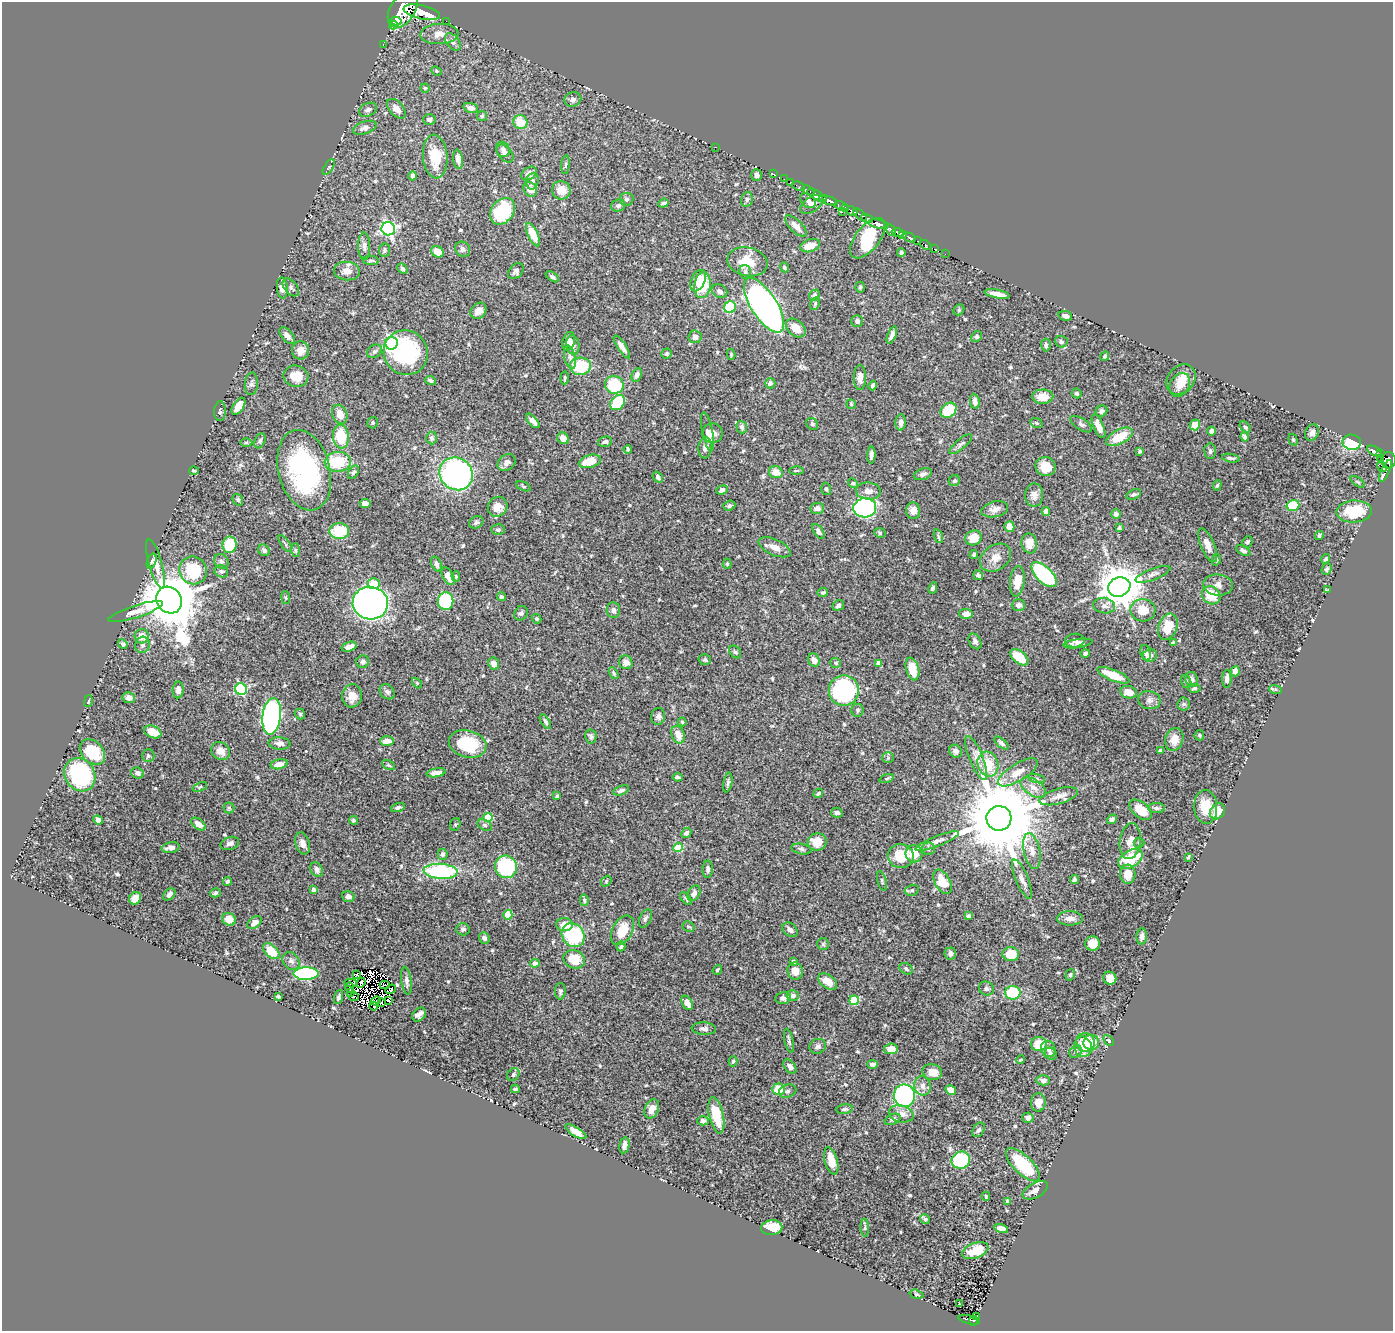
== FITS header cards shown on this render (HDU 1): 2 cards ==
NAXIS1  =                 1391
NAXIS2  =                 1329

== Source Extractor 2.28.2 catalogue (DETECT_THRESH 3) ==
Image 1391 x 1329 px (HDU 1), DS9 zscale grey, 1 PNG px = 1 image px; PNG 1395 x 1333 px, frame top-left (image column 1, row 1329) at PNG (2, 2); each listed source drawn as its Kron ellipse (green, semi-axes under 4 px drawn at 4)
Background 0.55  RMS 0.019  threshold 0.0559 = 3 sigma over >= 5 px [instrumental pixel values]
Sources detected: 603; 6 with non-positive FLUX_AUTO (blend fragments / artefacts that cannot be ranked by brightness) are neither listed nor drawn; of the other 597, the 500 brightest by FLUX_AUTO listed and drawn (97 fainter detections omitted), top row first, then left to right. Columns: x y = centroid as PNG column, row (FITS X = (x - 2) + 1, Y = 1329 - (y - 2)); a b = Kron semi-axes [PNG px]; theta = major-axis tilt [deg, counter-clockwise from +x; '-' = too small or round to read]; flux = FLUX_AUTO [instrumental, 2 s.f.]
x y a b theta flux
403 10 20 12 58 4700
422 12 18 7 -13 3000
396 21 5 2 - 310
446 21 2 2 - 7.9
393 25 4 3 - 310
439 34 19 10 2 14
453 42 10 6 -51 4.6
383 44 2 2 - 8.7
436 71 5 4 - 1.6
425 88 4 4 - 1.9
573 100 8 7 - 4.6
471 108 8 5 -17 4.9
396 109 12 7 -48 7.9
368 110 9 6 26 4.9
482 116 5 5 - 1.6
429 120 6 5 - 3.2
520 122 7 6 - 24
365 128 12 6 18 5.4
715 147 3 2 - 250
503 149 8 6 -66 3.8
505 154 10 6 -49 4.9
435 157 22 12 -85 33
458 159 10 5 -81 7.9
565 165 9 4 84 2.2
329 167 9 3 58 1.8
529 173 8 6 34 6.2
773 174 3 2 - 23
757 175 6 5 - 3.6
413 176 4 4 - 2.6
784 179 2 2 - 7.5
532 181 8 6 78 4.3
790 182 2 2 - 14
799 186 6 3 -24 24
530 189 8 6 -56 10
561 190 9 9 - 14
808 190 6 2 -32 45
817 195 11 4 -27 1200
627 199 7 6 - 3.3
747 199 7 5 77 3.3
808 200 9 6 -43 5.4
828 200 10 4 -18 910
663 203 5 3 - 2.9
812 204 13 7 33 7.2
618 205 7 6 - 3.9
841 206 7 4 -19 110
845 208 4 3 - 79
502 211 14 11 53 69
852 211 6 3 -29 300
842 212 3 2 - 26
860 215 8 4 -39 320
867 218 6 3 -13 210
879 224 10 4 -14 1100
796 226 14 6 -44 9.9
388 229 7 6 - 250
891 230 6 3 -60 400
898 233 6 4 -24 500
902 234 3 3 - 180
533 235 13 5 -65 22
868 238 24 12 51 9.5
909 238 6 3 -25 240
917 241 3 2 - 52
925 245 6 3 -36 55
364 246 14 6 -88 5.4
810 246 10 6 19 19
463 249 8 7 - 3.8
934 249 2 2 - 10
384 250 7 5 82 2.3
437 252 6 5 - 16
901 253 4 3 - 3.3
945 254 2 2 - 8.2
371 260 8 4 -3 2.9
747 262 20 14 -12 30
784 267 5 4 - 2
402 269 5 4 - 2.2
347 271 13 9 -7 11
516 271 9 6 46 4.2
745 272 7 5 -72 3.9
552 277 7 4 -34 2.6
698 281 11 7 66 15
703 285 13 8 84 41
291 287 10 6 -50 3.6
860 287 5 4 - 2
282 288 10 5 -85 8.9
719 291 8 6 -31 5.1
997 294 13 4 -11 10
814 295 6 5 - 3.5
815 304 7 4 64 2
764 305 31 13 -57 590
730 307 6 5 - 65
959 310 6 5 - 2
478 311 9 7 47 9.1
1065 316 7 5 -12 3.8
857 321 6 6 - 4.2
796 328 11 7 -40 16
892 335 9 4 67 4.9
287 336 10 5 -48 6
695 337 6 6 - 4.3
977 337 6 5 - 2.5
569 341 9 6 73 5.4
1061 342 6 5 - 2.9
391 343 6 6 - 200
573 345 10 6 -79 6.2
1046 345 6 5 - 2.9
622 347 13 4 -56 6.8
301 350 9 8 - 10
375 351 8 6 31 3.2
406 353 22 22 - 120
666 353 5 5 - 1.8
731 354 5 4 - 1.7
1105 356 5 4 - 2.6
570 357 12 5 -76 5.1
580 366 10 9 - 53
637 375 7 5 65 4.9
296 376 12 10 -13 19
565 378 6 3 85 1.8
860 378 12 6 89 7.3
1181 379 16 13 48 18
431 380 6 4 -22 2.6
770 383 5 5 - 3.6
251 384 11 6 85 4.3
614 385 9 8 - 57
1180 385 12 9 60 11
873 386 5 3 - 3
1077 393 5 4 - 2.5
1043 397 10 7 0 16
975 401 8 4 -82 5.3
618 403 8 6 47 69
851 404 5 4 - 1.6
238 406 9 5 56 11
948 410 9 6 38 46
220 411 10 5 87 2.9
1101 411 6 5 - 3.4
340 414 10 7 -68 13
533 421 9 4 -48 6.6
901 422 8 5 87 5.8
373 423 6 5 - 1.9
1036 423 6 4 -22 1.9
812 424 6 5 - 3.1
1081 424 12 5 -33 3.6
1195 425 5 5 - 15
1098 426 13 5 -67 10
742 427 6 5 - 3.5
1245 427 6 4 -44 2.2
1211 431 4 4 - 4.9
708 432 20 5 -78 6.3
713 433 10 10 - 10
1312 433 8 6 60 5.2
341 437 12 8 -84 46
1119 437 14 7 28 27
1245 437 4 3 - 2.5
431 438 6 5 - 2.9
563 438 6 5 - 12
1293 440 6 4 -71 2
260 441 8 5 66 2.5
605 442 7 5 13 3.5
1352 442 9 7 -8 68
246 443 6 4 1 1.8
961 444 14 5 40 3.6
705 448 10 6 85 7.2
628 449 4 3 - 2.2
1140 451 3 3 - 2.2
1210 451 8 5 -86 3
1374 451 8 3 -29 170
1380 454 3 3 - 130
871 455 8 3 88 4.1
1231 458 9 4 -9 2.8
1380 458 3 2 - 23
1388 460 8 7 - 440
590 461 11 6 15 24
338 462 13 10 4 49
507 462 10 7 41 6.8
1382 466 5 4 - 91
1046 467 10 9 - 21
304 470 41 26 -76 190
194 471 5 3 - 1.8
796 471 7 3 0 1.6
1385 471 12 4 65 74
353 472 7 4 58 3
776 472 7 6 - 14
456 474 17 16 - 330
923 474 9 5 19 4
658 477 6 4 -51 3.6
954 481 6 5 - 2.3
1358 482 8 4 -35 1.9
853 483 5 4 - 1.6
1217 485 5 4 - 1.9
523 486 8 4 -27 1.9
826 489 6 4 -73 2.1
722 490 6 4 23 4.8
868 491 12 8 -5 8.8
1134 494 8 4 22 2.7
1034 495 11 9 89 7.8
238 500 6 5 - 2.1
365 503 5 4 - 8.5
1293 505 6 5 - 40
729 506 6 4 22 3
498 507 10 9 - 15
817 508 7 5 9 6
865 508 11 9 6 290
995 509 13 7 12 7.9
913 511 8 7 - 7.9
1046 511 4 4 - 6.9
1354 511 18 11 2 48
1116 514 5 5 - 4.4
476 522 7 6 - 3.1
1009 527 5 5 - 12
1119 528 4 3 - 1.7
498 530 6 5 - 2.9
339 531 10 8 -2 41
818 531 8 4 -57 5.3
880 533 6 5 - 1.9
1319 535 5 4 - 2.1
938 536 7 4 -71 2.2
973 538 8 7 - 16
1247 542 6 5 - 1.9
1029 543 10 8 -80 14
285 544 10 2 -55 1.8
230 545 8 7 - 48
1208 545 18 7 -67 12
774 547 17 8 -24 11
264 550 6 5 - 3.3
295 550 7 4 -89 2.3
1243 551 8 4 -29 2.9
974 554 4 4 - 2.3
995 558 17 12 34 14
1326 559 5 4 - 2.1
1216 560 6 3 77 1.7
152 561 8 4 72 2.2
221 561 8 7 - 3.8
156 564 25 6 -74 11
436 564 8 5 -69 4
727 564 5 4 - 1.7
1326 569 6 5 - 2.9
193 570 14 13 - 57
221 571 7 6 - 2.9
1153 574 18 5 21 5.7
978 575 5 4 - 4.2
1044 575 16 8 -44 98
448 576 9 5 -63 8.8
456 576 5 4 - 1.7
1017 581 15 7 83 17
374 584 6 5 - 22
1218 585 15 10 -5 9.6
1119 587 11 9 21 4000
933 588 6 4 63 2.7
1328 590 4 3 - 1.6
823 592 5 4 - 2
1211 595 10 8 -42 30
502 597 4 4 - 2.9
286 598 6 4 -82 1.6
169 600 14 12 -53 8300
446 601 9 8 - 85
370 603 18 16 -12 960
838 605 6 5 - 3.8
1018 605 7 6 - 5.4
1104 606 11 7 -9 5.4
613 610 8 6 89 3.9
1143 610 12 11 - 21
135 612 28 6 18 11
521 613 7 6 - 3.3
966 614 7 5 -3 9.4
537 619 5 4 - 1.9
1168 627 13 9 69 25
142 636 7 7 - 13
975 641 8 6 -60 5
1075 641 10 7 7 3.6
1078 643 14 4 8 5.3
1173 643 4 3 - 3.4
123 644 5 4 - 2.4
143 645 8 7 - 4.1
349 647 8 4 18 8.3
735 652 7 5 -52 2.9
1085 653 5 4 - 3.2
1146 653 8 5 -81 4.2
1150 655 7 6 - 5.7
1019 657 10 6 -38 28
705 660 6 5 - 2.2
814 660 7 5 -59 7.6
363 662 6 6 - 3.9
626 662 7 6 - 8.5
836 663 5 5 - 1.8
494 664 6 5 - 10
878 664 4 4 - 7.6
913 669 11 6 -75 21
1235 671 5 4 - 6.1
614 673 6 4 -60 2.2
1113 675 17 5 -21 29
1227 679 9 4 88 5.4
1192 680 7 6 - 5
1186 681 7 5 -73 2.3
417 683 6 4 -46 1.5
1194 688 6 4 3 2.2
241 689 6 5 - 150
1275 689 6 4 -18 1.9
178 690 8 5 88 7
844 691 15 15 - 180
387 692 8 6 -44 3.5
1128 692 8 6 -10 14
352 696 11 10 - 14
129 698 6 5 - 7.1
1149 700 11 9 -12 6.5
88 701 6 3 76 1.7
1184 704 6 6 - 2.6
858 710 6 6 - 2.8
300 714 5 5 - 2.1
272 716 18 9 83 350
658 716 8 7 - 5.1
545 721 8 4 -58 2.8
682 722 4 4 - 1.6
153 732 9 6 -22 15
678 735 9 6 -66 14
1199 735 5 4 - 1.9
591 736 7 5 -80 3.2
1174 739 11 9 74 13
387 741 7 5 0 9.6
279 743 11 6 -4 6.5
1002 743 8 4 -39 3.1
468 744 19 13 -14 59
221 751 10 8 -37 10
956 751 7 6 - 6
1160 751 4 3 - 3.5
92 752 14 10 -46 45
148 756 6 6 - 2.5
888 758 5 5 - 1.9
976 758 23 7 -68 12
279 764 9 5 11 8.6
988 764 12 10 -71 30
388 765 7 4 -27 2
1018 772 22 8 32 17
137 773 6 5 - 3.5
436 773 9 4 10 6.8
80 775 17 15 -58 140
677 777 5 3 - 2.5
887 779 7 3 19 1.6
1036 779 9 4 -15 2.3
728 783 10 4 79 2.7
200 787 7 4 24 1.8
1033 787 14 8 -33 9
621 790 8 4 20 3.1
818 793 5 3 - 1.9
557 796 3 3 - 1.7
1059 796 20 7 16 9.1
1206 807 17 11 -87 26
229 808 5 5 - 1.9
398 808 7 4 17 2.9
1156 808 8 5 -1 3.6
1140 810 13 7 -39 23
1217 811 9 7 51 21
837 813 6 5 - 4.3
488 817 4 4 - 38
999 818 12 12 - 20000
1112 819 5 4 - 3.1
98 820 5 4 - 4.6
353 820 4 4 - 2
198 824 8 5 -38 7.3
455 824 6 5 - 1.8
485 825 7 5 -28 3
686 833 5 4 - 3.6
937 841 23 5 21 7.9
1130 841 18 10 83 12
817 842 9 8 - 20
230 843 9 6 18 4.7
302 843 11 7 -72 7.3
1139 843 5 5 - 1.9
171 848 9 5 9 7.1
678 848 5 4 - 40
801 849 10 5 -10 3.2
928 849 7 6 - 3.1
1032 851 18 8 -78 11
443 854 5 5 - 4.6
914 854 8 8 - 21
901 856 13 12 - 35
1188 857 3 2 - 1.7
1130 859 13 8 32 47
506 867 11 11 - 140
317 869 8 6 -56 5
708 869 8 5 87 3.5
441 871 17 7 -4 140
1128 874 9 7 -88 16
1022 879 21 6 -67 7.2
1074 880 4 4 - 2.5
228 881 5 4 - 2.7
606 881 6 4 50 2
882 881 10 3 -75 1.9
942 882 13 7 -61 26
314 890 4 3 - 4.2
912 890 7 5 14 2.5
215 893 5 4 - 2.5
694 893 8 6 61 5.9
169 894 7 5 44 4.4
348 896 6 5 - 5.3
135 898 6 5 - 12
686 899 7 4 -52 2.2
584 900 6 4 -81 2
508 915 5 4 - 40
969 916 4 3 - 3.1
645 918 10 5 65 3.6
1070 918 13 7 0 7
229 919 7 6 - 15
254 923 8 5 37 7.1
564 924 8 6 2 12
689 927 6 5 - 2
463 929 7 6 - 2.9
622 930 16 10 62 26
790 930 8 6 -42 5.7
573 935 13 10 -51 110
1142 936 8 5 86 5.5
484 938 6 5 - 3.9
823 944 6 6 - 2.1
1092 944 7 7 - 14
621 946 5 4 - 2.4
271 951 10 6 -44 28
950 953 6 6 - 5.6
1011 954 8 7 - 23
574 959 11 9 -21 31
291 961 10 7 -51 5.6
794 961 4 3 - 2.9
535 963 5 4 - 4.7
906 969 7 5 -33 3.2
717 970 5 3 - 2.1
795 971 8 7 - 11
306 974 12 6 0 170
356 974 4 3 - 3.5
1070 975 6 4 74 2
1110 978 6 6 - 10
406 981 14 5 -82 4.9
828 982 10 6 -35 15
351 983 6 2 -11 4.5
361 983 5 3 - 4.1
385 985 5 3 - 3.7
349 987 5 2 - 3.2
986 988 8 6 -26 3.5
391 989 5 3 - 1.6
560 991 8 5 89 3.6
351 992 3 2 - 6.4
1013 993 7 7 - 67
278 996 4 3 - 2.1
793 996 6 5 - 4.2
338 997 7 4 71 2.7
354 997 5 3 - 2.8
783 998 8 6 9 4.3
854 1000 5 5 - 50
376 1001 5 2 - 3.8
389 1001 3 2 - 2.5
382 1003 4 2 - 1.7
687 1003 7 5 -61 7.3
373 1006 4 2 - 3.3
419 1015 8 6 42 5.8
704 1029 12 6 -3 4.6
789 1040 12 3 -77 2.9
1109 1040 6 4 -47 2.3
1085 1043 10 9 - 27
1091 1043 8 7 - 28
1039 1044 8 7 - 26
818 1046 8 7 - 4.1
1083 1047 10 8 -75 23
891 1049 7 5 7 15
1048 1049 8 7 - 5
1076 1052 7 5 48 2.7
1051 1054 6 5 - 4.1
1021 1059 4 3 - 1.7
733 1061 5 4 - 2.1
873 1064 5 3 - 3.1
790 1066 8 5 -51 5.3
932 1072 10 8 -13 15
513 1075 7 5 48 3
1043 1080 7 5 -1 5.4
923 1086 10 8 -80 7.8
515 1089 4 3 - 2
778 1089 6 5 - 27
951 1090 5 4 - 15
788 1091 9 6 17 3.2
904 1096 11 10 - 170
1038 1102 9 7 87 9.6
652 1109 10 6 66 11
845 1109 8 5 7 3
901 1114 12 8 -14 12
716 1115 18 7 -77 45
1028 1118 5 5 - 3.7
893 1119 8 5 23 2.8
703 1121 6 4 0 3.8
978 1130 8 5 56 3.1
576 1132 12 4 -32 11
624 1145 8 5 78 6.4
961 1160 9 8 - 91
831 1161 14 6 -75 17
1023 1165 22 9 -44 79
1035 1190 14 7 28 9
986 1196 4 3 - 1.6
1008 1202 4 4 - 7.4
925 1219 5 4 - 2.2
772 1228 10 7 4 23
865 1228 9 4 -88 2.3
1001 1229 7 4 -16 8.9
975 1251 13 7 21 22
916 1294 7 4 -17 2.1
959 1304 3 3 - 3.2
976 1316 3 2 - 17
969 1320 11 3 -12 75
973 1321 5 3 - 61
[97 fainter detections neither listed nor drawn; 6 non-positive-flux detections neither listed nor drawn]